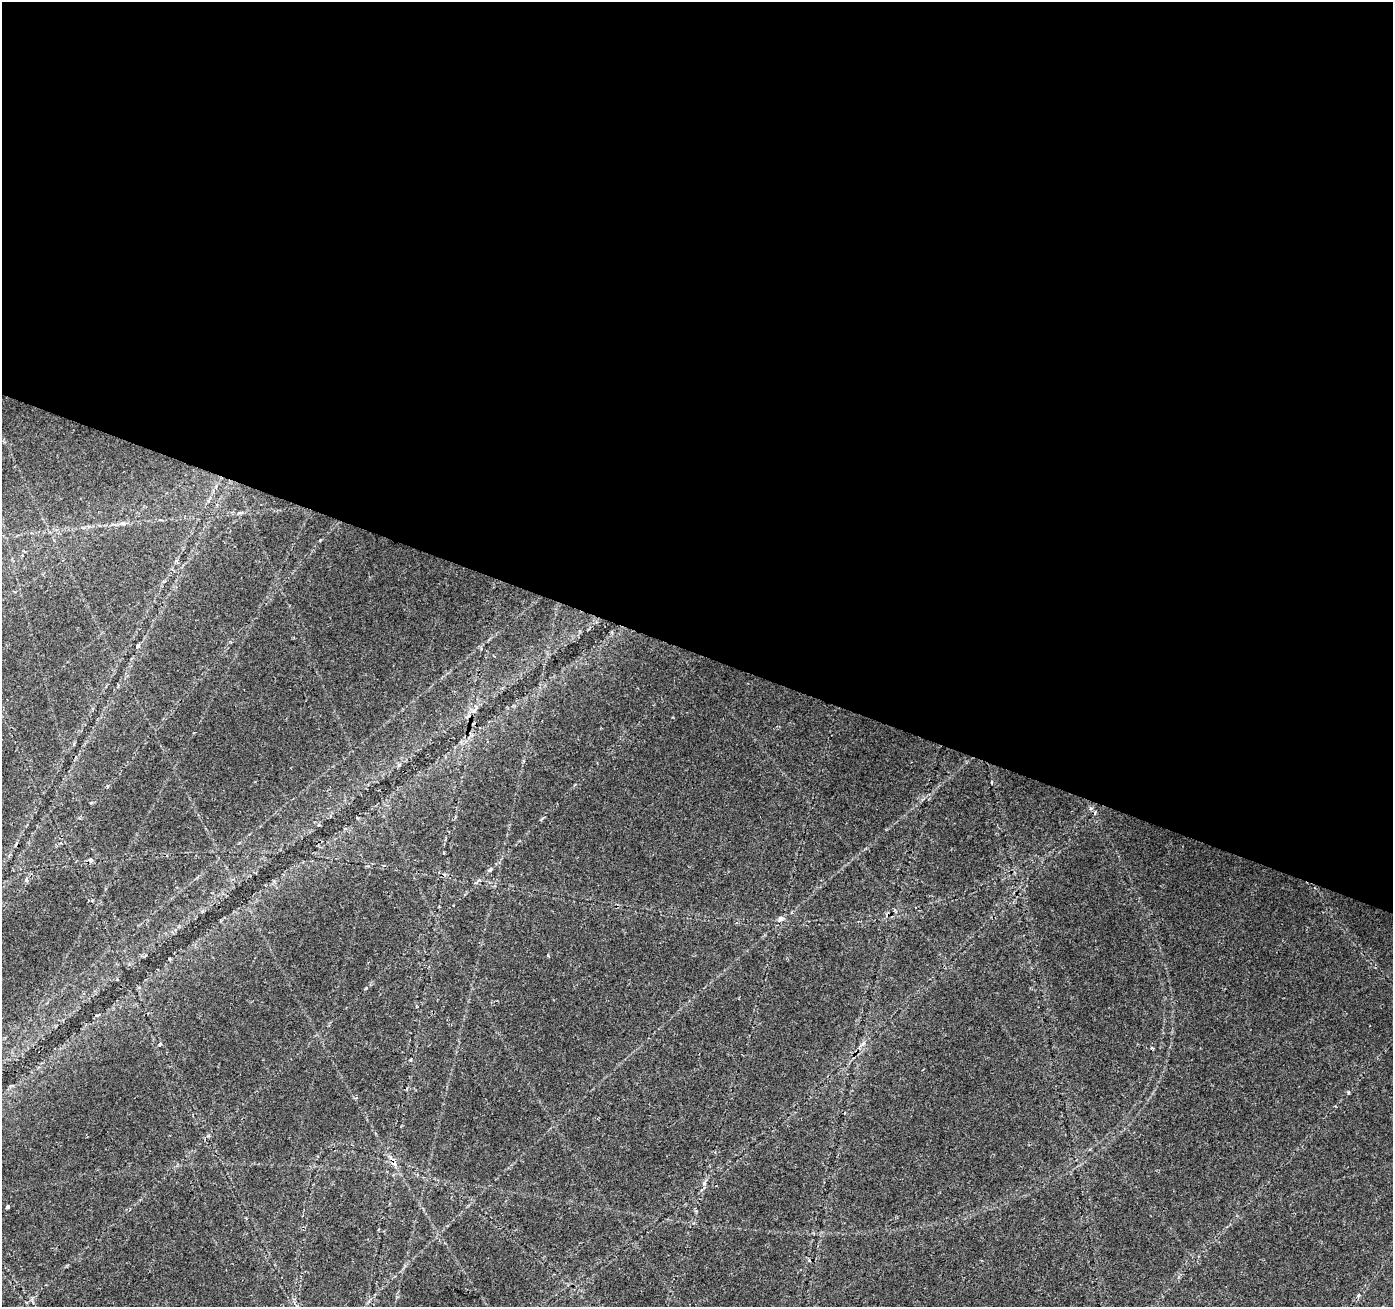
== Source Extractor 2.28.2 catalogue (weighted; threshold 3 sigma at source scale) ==
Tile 3 of 4 x 4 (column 3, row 1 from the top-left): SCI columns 2784-4174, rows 4124-5428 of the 5572 x 5702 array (HDU 1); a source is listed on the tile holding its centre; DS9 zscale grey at full resolution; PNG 1395 x 1309 px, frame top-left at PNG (2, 2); no overlay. Shown black and unused: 50% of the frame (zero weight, under 2 of 3 exposures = <1% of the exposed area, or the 3 px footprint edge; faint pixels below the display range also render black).
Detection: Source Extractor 2.28.2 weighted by HDU 2 'WHT'; one run over the whole footprint, this tile lists its part. Background 0.0334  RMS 0.0037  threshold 0.0165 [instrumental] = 3 sigma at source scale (4.5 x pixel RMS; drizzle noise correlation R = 1.50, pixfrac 1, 0.0396/0.0396 arcsec/px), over >= 5 px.
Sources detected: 17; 3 cosmic-ray / hot-pixel residue — not listed; the other 14 listed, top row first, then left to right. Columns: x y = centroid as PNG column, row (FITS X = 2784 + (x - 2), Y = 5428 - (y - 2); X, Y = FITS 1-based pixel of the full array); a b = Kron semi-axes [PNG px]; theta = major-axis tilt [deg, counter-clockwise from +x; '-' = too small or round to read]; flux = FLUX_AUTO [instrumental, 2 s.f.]
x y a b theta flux
122 523 11 4 5 1.2
137 645 5 4 - 0.82
108 786 5 3 - 0.35
444 853 3 2 - 0.38
90 860 6 5 - 0.93
490 870 8 3 45 0.6
26 880 6 5 - 0.6
781 919 9 6 16 1.2
548 955 4 3 - 0.34
160 1044 4 3 - 0.49
411 1060 5 4 - 0.44
704 1183 6 5 - 0.87
8 1207 3 3 - 1.3
1358 1295 5 3 - 0.48
Overlapping masked pixels (flux is a lower limit): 1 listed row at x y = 90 860
Unlisted compact peaks at least as high as the median listed source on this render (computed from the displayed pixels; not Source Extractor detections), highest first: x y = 1348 1093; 1152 1048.